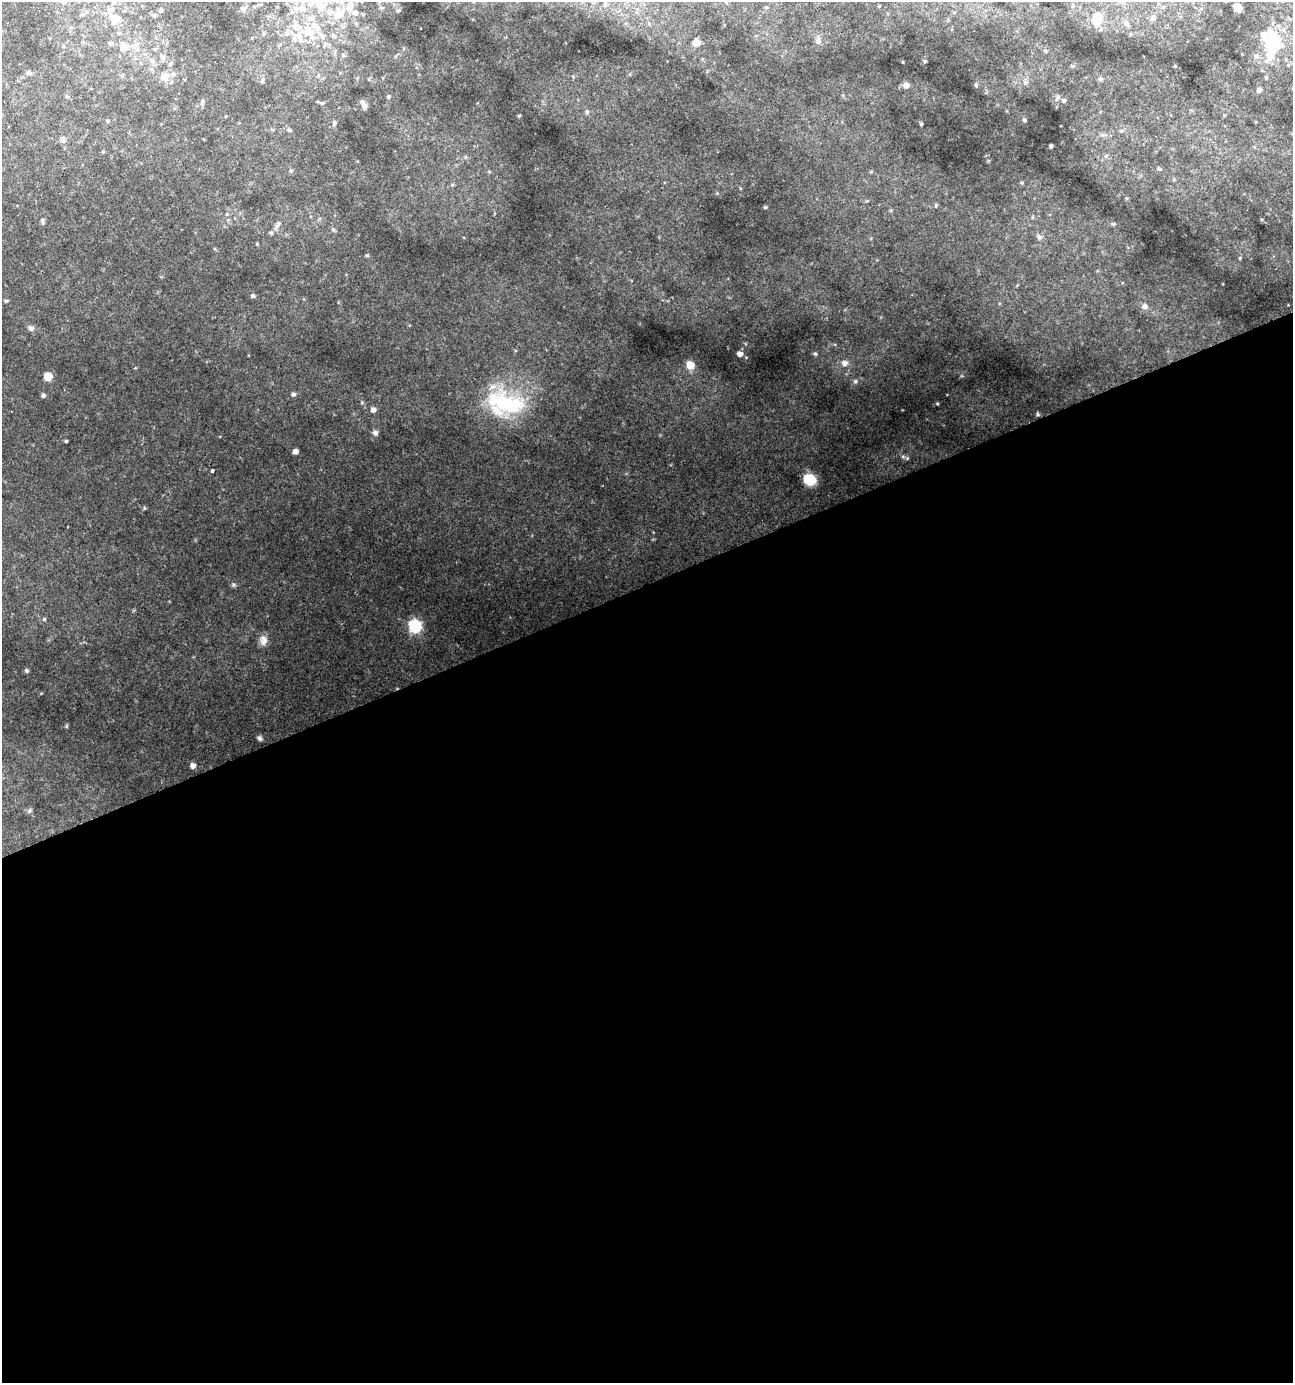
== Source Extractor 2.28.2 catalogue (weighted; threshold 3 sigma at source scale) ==
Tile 15 of 4 x 4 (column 3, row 4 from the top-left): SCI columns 2712-4002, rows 1-1381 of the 5368 x 5526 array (HDU 1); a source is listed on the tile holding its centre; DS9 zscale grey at full resolution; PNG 1295 x 1385 px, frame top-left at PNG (2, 2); no overlay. Shown black and unused: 58% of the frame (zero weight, under 2 of 3 exposures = <1% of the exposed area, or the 3 px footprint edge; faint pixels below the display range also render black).
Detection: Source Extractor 2.28.2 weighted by HDU 2 'WHT'; one run over the whole footprint, this tile lists its part. Background 0.0424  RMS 0.0033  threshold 0.015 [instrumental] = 3 sigma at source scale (4.5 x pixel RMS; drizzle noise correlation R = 1.50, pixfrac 1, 0.0396/0.0396 arcsec/px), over >= 5 px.
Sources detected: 147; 3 inside a brighter object's white glare — not listed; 15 inside a brighter listed object's ellipse — not listed separately; the other 129 listed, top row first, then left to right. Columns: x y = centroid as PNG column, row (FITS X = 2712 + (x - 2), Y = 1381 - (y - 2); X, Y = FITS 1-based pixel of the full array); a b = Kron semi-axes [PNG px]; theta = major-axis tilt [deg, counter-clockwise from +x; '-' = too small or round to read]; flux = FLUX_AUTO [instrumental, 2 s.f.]
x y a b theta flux
113 3 7 6 - 1.1
320 6 23 12 58 8.5
879 6 3 3 - 0.29
254 7 3 3 - 0.33
766 7 5 5 - 0.4
1238 7 6 6 - 4
243 8 8 7 - 0.81
302 8 10 9 - 3.1
381 8 6 5 - 0.66
1201 9 6 6 - 0.91
160 10 7 4 71 0.51
398 11 6 4 16 0.49
86 12 7 6 - 0.91
292 12 7 4 45 0.71
355 12 8 7 - 2
339 14 19 12 48 7.2
154 16 5 4 - 0.52
1180 16 6 5 - 0.83
1153 18 10 8 74 1.8
115 19 15 12 -35 5
1097 19 12 10 81 6.9
356 23 7 5 -67 0.7
1126 23 11 7 -50 1.9
1278 26 15 6 23 2.3
309 31 21 15 -40 8.7
287 32 9 6 64 1.1
334 36 8 6 -35 1.2
818 41 13 8 84 1.9
110 43 6 6 - 1.1
696 43 8 8 - 2.7
136 44 9 8 - 2.1
1273 44 18 12 25 15
126 46 16 9 -65 3.7
155 49 5 5 - 0.62
1045 51 6 4 72 0.39
343 55 6 6 - 0.72
1256 56 7 7 - 1.6
163 58 9 7 -80 1.4
152 61 12 7 -38 2
925 61 5 3 - 0.49
903 62 3 2 - 0.31
170 64 6 5 - 0.74
1288 65 5 5 - 0.55
1175 66 4 3 - 0.32
28 73 8 6 -14 1.1
318 75 6 5 - 0.7
165 77 14 12 19 4.6
1266 78 5 4 - 0.45
1100 79 7 6 - 0.79
262 80 8 5 80 0.78
1025 82 10 7 -85 1.3
906 85 9 9 - 1.6
976 85 7 5 -76 0.67
1259 90 5 5 - 1.5
67 96 6 4 -44 0.47
388 96 6 6 - 0.62
1057 97 12 6 69 1
1064 100 5 5 - 0.85
202 102 11 6 79 1
322 103 7 5 -14 0.6
364 105 10 5 -60 1.7
587 112 8 6 87 1.1
519 116 4 3 - 0.45
1024 120 6 5 - 0.65
108 121 5 5 - 0.51
334 123 8 6 81 0.85
921 124 4 3 - 0.6
289 130 7 5 -19 0.76
1121 131 6 5 - 0.64
1103 135 9 6 -4 1.2
63 140 9 7 -82 1.3
1051 146 4 3 - 0.91
103 152 4 3 - 0.32
1106 156 7 5 45 0.78
465 157 6 5 - 0.65
1159 169 7 5 -24 0.75
291 171 6 5 - 0.53
489 172 5 5 - 0.53
1174 179 5 5 - 0.49
1021 182 5 5 - 0.52
452 185 6 6 - 0.76
1127 198 5 4 - 0.39
936 205 6 5 - 0.59
765 207 4 3 - 0.61
227 214 5 4 - 0.44
1032 217 6 4 90 0.44
228 220 6 4 44 0.53
42 221 7 5 -88 0.84
1113 224 7 5 -13 0.57
277 225 19 7 54 2.4
333 229 7 5 -54 0.62
1039 237 10 7 -72 1.5
257 244 5 4 - 0.35
367 255 5 5 - 0.46
1240 258 5 4 - 0.46
1017 285 5 3 - 0.31
253 296 5 5 - 0.93
6 301 6 4 2 0.63
1144 306 9 8 - 1.9
31 328 9 7 -8 1.5
740 354 5 4 - 2.3
815 354 6 5 - 0.71
845 363 10 9 - 2.7
690 365 6 5 - 12
48 376 5 5 - 13
855 381 7 7 - 1.1
293 394 6 5 - 0.98
43 395 5 4 - 0.83
362 402 5 5 - 0.46
506 403 53 30 -18 36
937 403 4 3 - 0.37
373 410 5 5 - 2.1
1037 414 4 4 - 0.48
375 433 8 7 - 1.4
66 441 3 3 - 0.46
295 451 5 4 - 2.2
903 456 8 6 -38 1.2
212 471 4 3 - 1.9
810 480 8 7 - 17
144 508 5 5 - 0.45
234 585 7 6 - 0.76
44 619 5 5 - 0.52
415 626 6 6 - 61
263 640 14 10 -85 2.7
26 670 6 5 - 0.64
66 726 6 4 -90 0.39
260 738 7 5 -33 1
193 765 5 5 - 2.2
30 810 7 6 - 0.74
Isophote crosses this tile's border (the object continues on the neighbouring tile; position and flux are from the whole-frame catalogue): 2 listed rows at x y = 113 3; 320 6
Unlisted compact peaks at least as high as the median listed source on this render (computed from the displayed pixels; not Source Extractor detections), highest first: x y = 746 357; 41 693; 1072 66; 135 368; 1122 283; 961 376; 745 344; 740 188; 1262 219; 989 161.